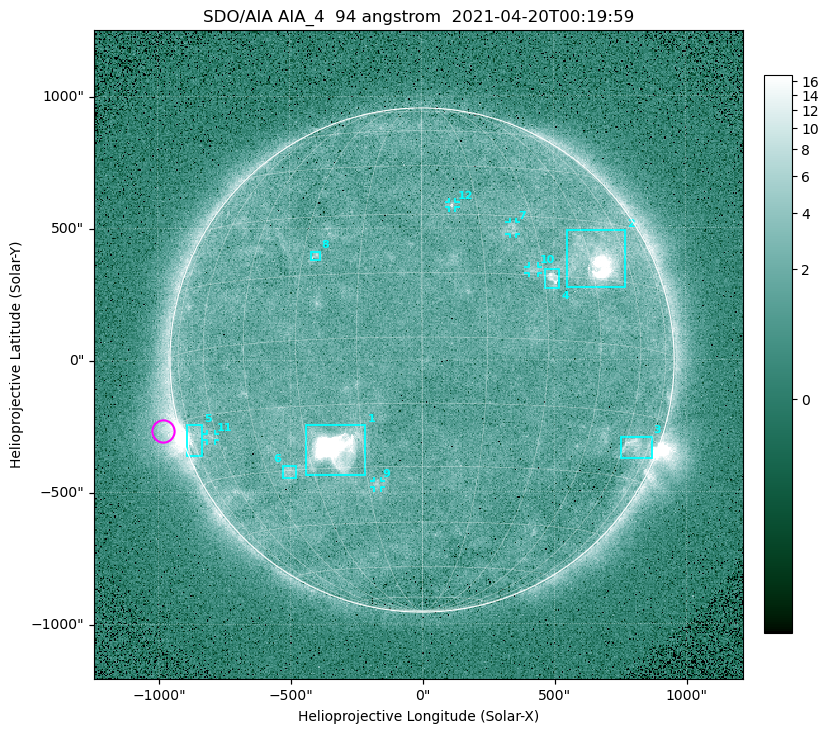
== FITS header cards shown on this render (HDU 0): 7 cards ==
TELESCOP= 'SDO/AIA '
INSTRUME= 'AIA_4   '
WAVELNTH=                   94
WAVEUNIT= 'angstrom'
DATE-OBS= '2021-04-20T00:19:59.14'
CTYPE1  = 'HPLN-TAN'
CTYPE2  = 'HPLT-TAN'

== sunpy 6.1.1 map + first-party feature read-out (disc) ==
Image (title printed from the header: SDO/AIA AIA_4  94 angstrom  2021-04-20T00:19:59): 512 x 512 px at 4.8 arcsec/px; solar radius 955 arcsec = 199 px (full disc in frame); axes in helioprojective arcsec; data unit not stated in the header (colour bar unlabelled)
Orientation: roll -0.137 deg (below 1 deg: not rotated)
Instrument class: DISC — disc imager (sunpy class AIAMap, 94 A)
Bright regions (active regions / flare kernels): reference = the median radial profile (limb darkening/brightening removed); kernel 5 px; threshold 5 sigma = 2.46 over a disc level ~1.72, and >= 1.15x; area >= 9 px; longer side >= 5 px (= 24 arcsec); searched inside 0.97 R_sun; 12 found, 12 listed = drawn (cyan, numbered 1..; 5 of them under ~33 arcsec drawn as corner ticks so the feature stays visible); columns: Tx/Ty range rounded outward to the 10 arcsec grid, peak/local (2 s.f.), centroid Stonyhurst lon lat
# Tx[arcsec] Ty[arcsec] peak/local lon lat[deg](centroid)
1 -440..-210 -440..-240 721 -22 -25
2 550..770 270..490 38 +48 +20
3 750..870 -380..-290 4.6 +66 -22
4 460..520 270..350 6 +32 +14
5 -900..-830 -360..-240 7 -73 -19
6 -530..-480 -450..-400 3.2 -38 -30
7 330..360 470..520 3 +24 +27
8 -420..-380 380..410 3.2 -27 +20
9 -180..-160 -480..-450 3.1 -12 -34
10 400..440 330..360 2.8 +27 +16
11 -820..-780 -300..-280 2.8 -63 -20
12 100..130 580..600 3 +8 +33
Off-limb structures (1.02-1.3 R_sun): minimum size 50 px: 6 found; the strongest spans PA ~90..115 deg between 1.02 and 1.2 R_sun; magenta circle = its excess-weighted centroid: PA ~105 deg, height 1.06 R_sun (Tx ~-980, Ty ~-270 arcsec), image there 4.7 x the reference